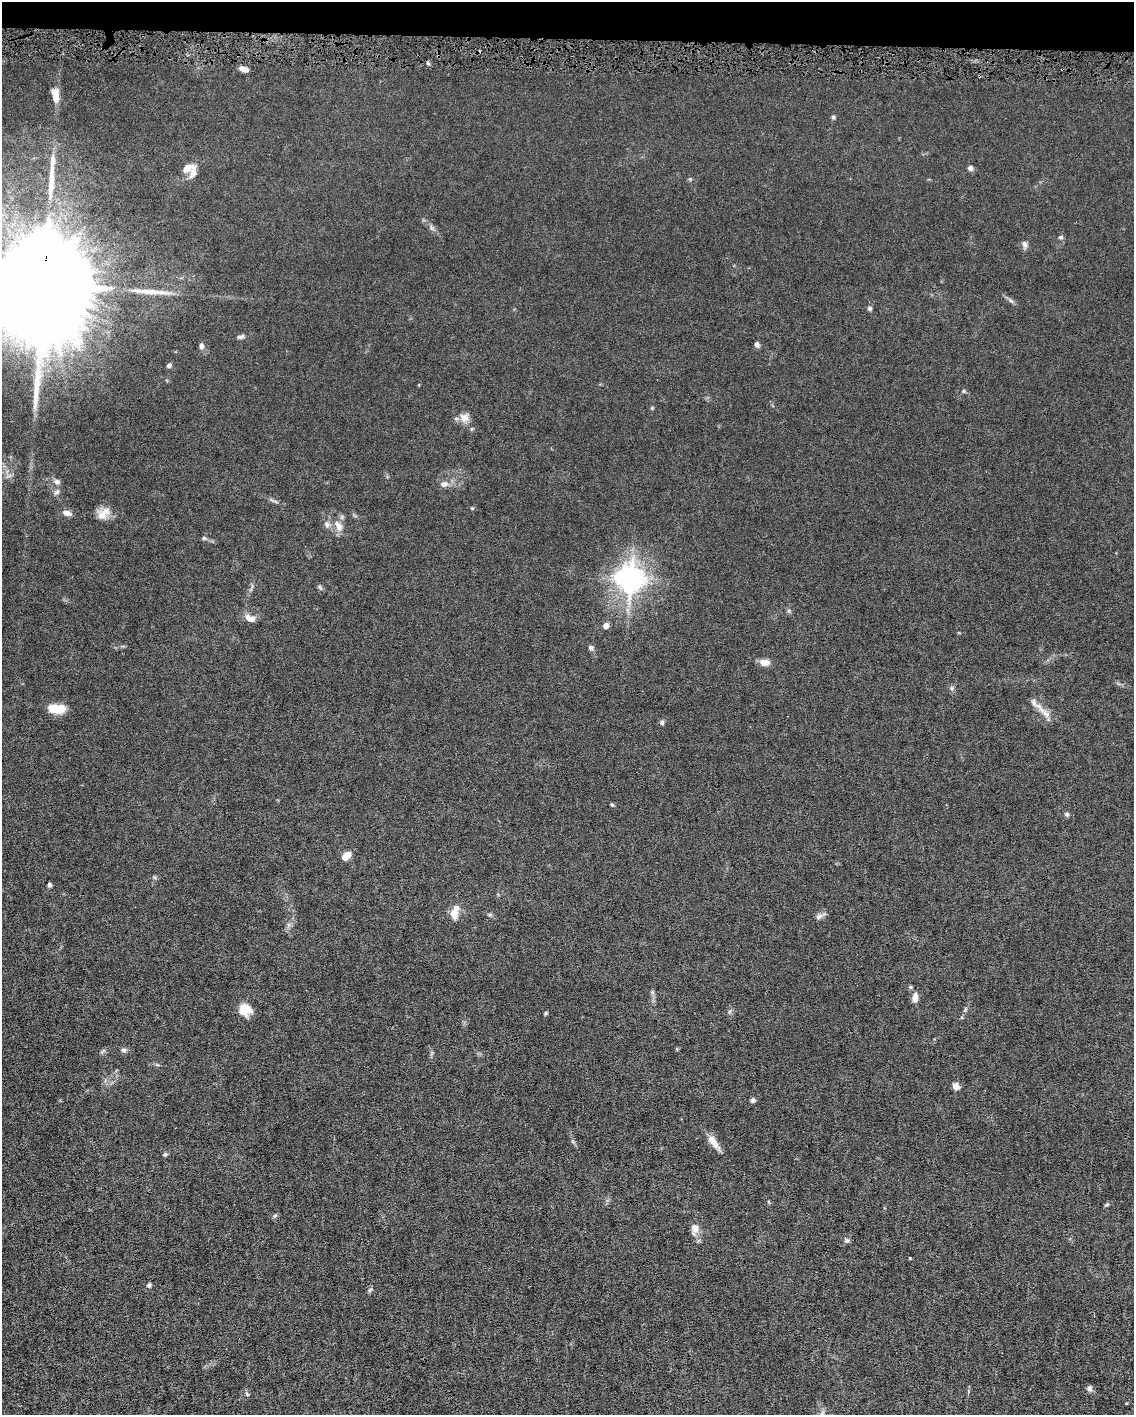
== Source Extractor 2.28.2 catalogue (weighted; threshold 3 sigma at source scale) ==
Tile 3 of 4 x 3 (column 3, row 1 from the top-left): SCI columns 2267-3398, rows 2938-4350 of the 4531 x 4566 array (HDU 1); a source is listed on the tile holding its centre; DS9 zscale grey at full resolution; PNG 1136 x 1417 px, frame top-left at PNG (2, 2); no overlay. Shown black and unused: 3% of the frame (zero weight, under 4 of 8 exposures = <1% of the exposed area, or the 3 px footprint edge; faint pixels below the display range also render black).
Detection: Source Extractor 2.28.2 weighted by HDU 2 'WHT'; one run over the whole footprint, this tile lists its part. Background 0.0155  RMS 0.0023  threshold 0.00928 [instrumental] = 3 sigma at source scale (4.09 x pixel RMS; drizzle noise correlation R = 1.36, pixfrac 0.8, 0.05/0.05 arcsec/px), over >= 5 px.
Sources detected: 69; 1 inside a brighter object's white glare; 2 long thin detections or spike segments (spike, bleed or trail) — not listed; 4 inside a brighter listed object's ellipse — not listed separately; the other 62 listed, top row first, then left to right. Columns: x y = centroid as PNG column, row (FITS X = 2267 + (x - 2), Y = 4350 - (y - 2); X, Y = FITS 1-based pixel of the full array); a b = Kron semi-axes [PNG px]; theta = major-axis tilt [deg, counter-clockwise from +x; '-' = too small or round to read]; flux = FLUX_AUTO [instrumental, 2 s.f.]
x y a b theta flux
243 69 10 5 -12 1
55 95 20 9 -79 2.3
833 117 5 5 - 0.34
187 168 19 10 20 1.9
970 168 7 6 - 0.6
431 228 10 4 -77 0.45
1061 237 6 5 - 0.34
1025 244 10 7 -76 0.71
43 285 45 20 82 12000
1011 301 8 4 -36 0.45
870 308 6 6 - 0.41
241 337 11 5 16 0.55
757 345 6 5 - 0.62
201 346 7 6 - 0.61
169 365 6 5 - 0.5
964 391 5 5 - 0.26
464 418 12 12 - 1.6
57 482 8 7 - 0.73
444 484 11 8 16 1.1
57 492 9 6 47 0.6
273 501 16 3 -25 0.5
472 508 6 3 -18 0.21
67 513 12 6 -16 1
103 514 20 12 42 2.2
327 524 9 7 -81 0.76
338 526 17 10 -60 1.9
204 538 6 5 - 0.32
630 581 9 7 -29 120
320 587 9 4 -63 0.36
250 618 13 8 -23 1.5
606 626 6 5 - 1
591 648 7 6 - 0.47
764 662 11 7 -4 1.8
952 688 7 5 -71 0.45
56 709 19 9 -5 3.8
1046 714 16 8 -39 1.7
662 722 7 5 90 0.38
612 805 6 4 -42 0.27
1067 814 6 5 - 0.5
346 855 9 6 49 2.3
49 885 5 4 - 0.4
454 914 12 9 -85 2.1
819 916 11 7 33 0.77
910 987 6 4 -21 0.28
652 992 7 4 -71 0.36
915 997 11 6 83 1.4
245 1010 14 13 - 3
546 1013 5 4 - 0.26
123 1050 8 5 -2 0.51
102 1051 10 4 50 0.36
956 1086 7 6 - 1.3
753 1100 5 5 - 0.56
714 1143 20 8 -49 1.9
165 1154 6 5 - 0.31
1107 1204 6 4 44 0.29
275 1215 6 4 20 0.31
694 1228 12 10 -67 1.5
847 1240 8 5 -2 0.41
910 1258 3 3 - 0.17
149 1285 6 6 - 0.4
1089 1389 8 6 -75 0.71
247 1394 7 4 -45 0.29
Overlapping masked pixels (flux is a lower limit): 1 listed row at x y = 43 285
Isophote crosses this tile's border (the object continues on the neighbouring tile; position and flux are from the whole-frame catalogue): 1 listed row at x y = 43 285